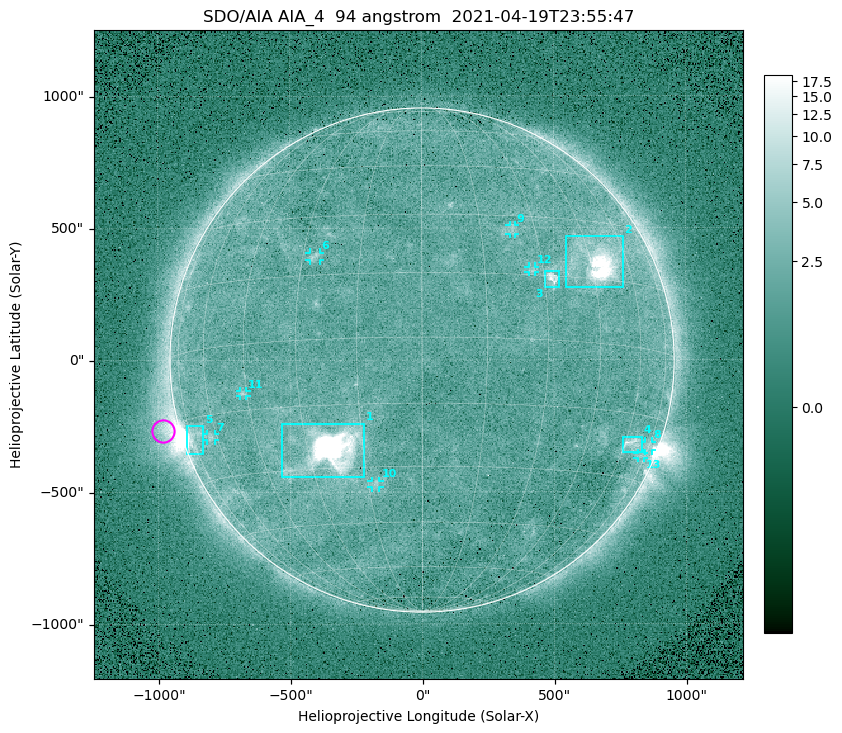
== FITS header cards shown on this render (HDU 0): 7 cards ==
TELESCOP= 'SDO/AIA '
INSTRUME= 'AIA_4   '
WAVELNTH=                   94
WAVEUNIT= 'angstrom'
DATE-OBS= '2021-04-19T23:55:47.12'
CTYPE1  = 'HPLN-TAN'
CTYPE2  = 'HPLT-TAN'

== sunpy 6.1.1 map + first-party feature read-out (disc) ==
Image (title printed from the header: SDO/AIA AIA_4  94 angstrom  2021-04-19T23:55:47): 512 x 512 px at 4.8 arcsec/px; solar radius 955 arcsec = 199 px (full disc in frame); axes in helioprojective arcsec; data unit not stated in the header (colour bar unlabelled)
Orientation: roll -0.138 deg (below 1 deg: not rotated)
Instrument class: DISC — disc imager (sunpy class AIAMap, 94 A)
Bright regions (active regions / flare kernels): reference = the median radial profile (limb darkening/brightening removed); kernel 5 px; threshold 5 sigma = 2.56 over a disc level ~1.78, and >= 1.15x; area >= 9 px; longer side >= 5 px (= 24 arcsec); searched inside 0.97 R_sun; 13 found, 13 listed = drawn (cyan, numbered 1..; 8 of them under ~33 arcsec drawn as corner ticks so the feature stays visible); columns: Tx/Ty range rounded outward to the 10 arcsec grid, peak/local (2 s.f.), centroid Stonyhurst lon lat
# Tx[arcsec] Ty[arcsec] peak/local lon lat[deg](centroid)
1 -540..-220 -450..-240 1404 -23 -26
2 540..760 270..470 43 +47 +19
3 460..520 270..340 6.1 +32 +14
4 760..830 -350..-290 4.5 +64 -22
5 -900..-830 -360..-250 6.4 -73 -19
6 -430..-380 380..410 3.2 -27 +20
7 -820..-780 -300..-280 3 -63 -20
8 840..870 -350..-310 2.6 +74 -22
9 330..360 470..510 2.7 +24 +26
10 -190..-160 -480..-450 2.9 -13 -34
11 -690..-660 -140..-110 3.1 -46 -11
12 400..430 330..360 2.9 +27 +16
13 810..840 -380..-350 2.2 +72 -24
Off-limb structures (1.02-1.3 R_sun): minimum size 50 px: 7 found; the strongest spans PA ~85..115 deg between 1.02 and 1.21 R_sun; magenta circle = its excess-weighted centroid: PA ~105 deg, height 1.06 R_sun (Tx ~-980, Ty ~-270 arcsec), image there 4.9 x the reference